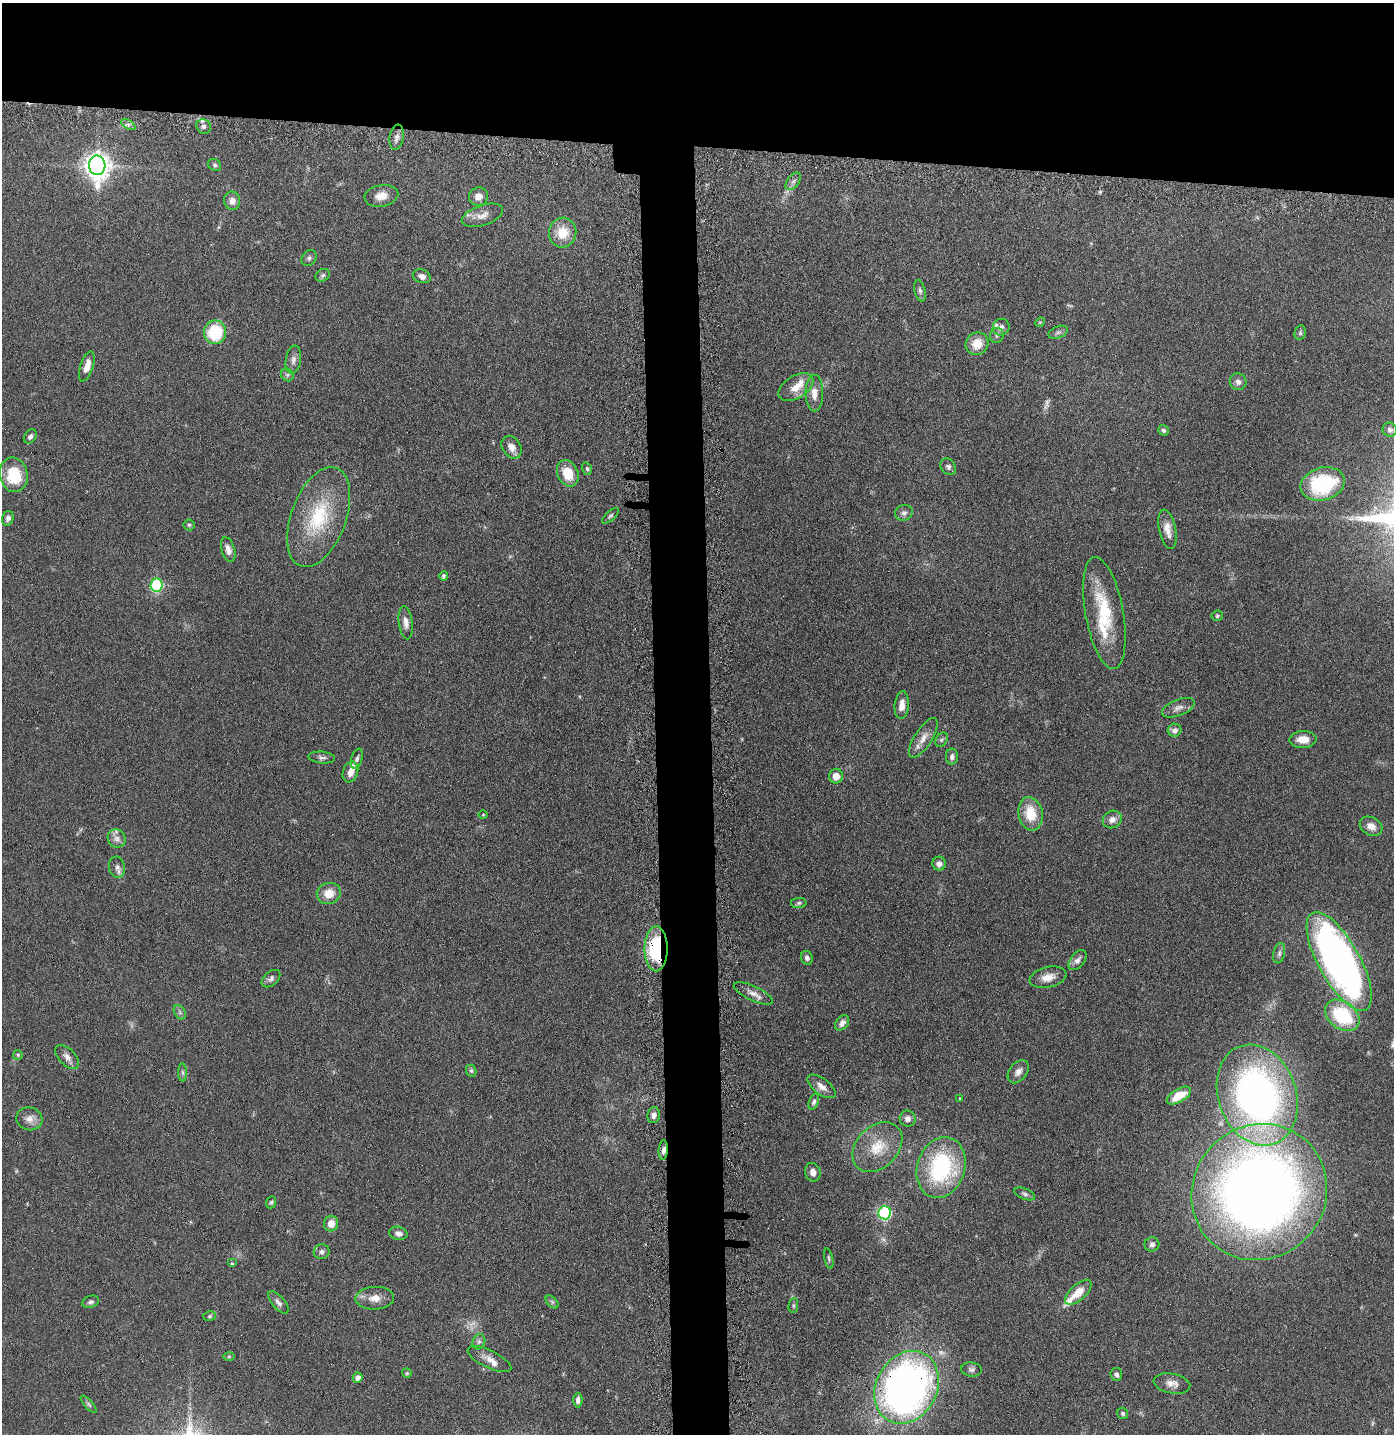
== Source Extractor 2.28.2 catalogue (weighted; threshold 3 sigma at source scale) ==
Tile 2 of 3 x 3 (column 2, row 1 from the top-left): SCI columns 1489-2880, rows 2890-4321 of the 4368 x 4346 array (HDU 1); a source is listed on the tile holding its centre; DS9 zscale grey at full resolution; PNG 1396 x 1436 px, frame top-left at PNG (2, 3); each listed source drawn as its Kron ellipse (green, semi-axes under 4 px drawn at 4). Shown black and unused: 14% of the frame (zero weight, under 5 of 9 exposures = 4% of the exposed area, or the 3 px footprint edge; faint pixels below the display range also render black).
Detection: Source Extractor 2.28.2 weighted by HDU 2 'WHT'; one run over the whole footprint, this tile lists its part. Background 0.102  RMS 0.0043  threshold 0.0175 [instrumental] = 3 sigma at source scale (4.09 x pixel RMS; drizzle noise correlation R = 1.36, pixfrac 0.8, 0.05/0.05 arcsec/px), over >= 5 px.
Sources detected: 135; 3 too faint to see at this stretch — neither listed nor drawn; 6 inside a brighter listed object's ellipse — not listed separately; the other 126 listed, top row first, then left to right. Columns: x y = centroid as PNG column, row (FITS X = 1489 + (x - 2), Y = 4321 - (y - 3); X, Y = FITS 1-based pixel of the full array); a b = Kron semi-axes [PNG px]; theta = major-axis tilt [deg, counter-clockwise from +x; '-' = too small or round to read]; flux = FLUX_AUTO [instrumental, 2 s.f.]
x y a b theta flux
128 125 8 3 -31 0.81
204 126 7 7 - 1.7
397 137 12 7 81 1.8
97 165 10 8 -87 390
215 165 7 5 -32 0.84
793 181 10 6 51 1.4
381 196 17 10 10 4.4
478 197 9 9 - 3.2
232 201 9 8 - 2.7
482 215 21 10 18 3.9
563 232 15 13 75 8.9
309 258 8 7 - 1.2
323 275 7 6 - 0.96
422 276 9 6 -21 1.9
920 291 11 5 -77 1.2
1040 322 5 4 - 0.39
1001 327 8 8 - 1.8
215 332 12 11 - 20
1058 332 10 6 21 1.2
1300 333 7 5 79 0.78
997 335 7 6 - 1.1
977 344 11 11 - 5.9
293 360 14 7 81 2.1
87 366 15 6 71 4.1
287 375 7 6 - 0.76
1238 382 8 8 - 1.7
796 387 19 11 31 5.6
814 393 18 9 -90 4.1
1163 430 5 5 - 0.9
1390 430 7 7 - 1.3
30 436 8 5 54 1.3
512 447 12 9 -58 3.2
948 467 9 7 -52 1.2
587 469 6 4 -71 0.67
568 473 13 10 -66 8.6
14 475 17 13 -78 15
1323 484 22 16 16 34
904 513 9 7 19 1.4
610 516 10 4 42 0.82
319 517 52 27 70 29
8 518 7 5 73 1.4
189 525 5 5 - 0.59
1167 529 20 8 -78 3.9
228 550 13 6 -75 2.4
444 576 5 4 - 0.9
156 585 6 6 - 43
1104 613 57 19 -80 24
1217 616 6 5 - 0.67
406 623 17 7 -82 2.5
902 705 14 7 84 3.4
1178 708 17 8 21 2.5
1175 730 7 6 - 1.8
923 738 23 9 58 4.1
1303 739 13 8 1 4.7
942 740 7 5 54 0.83
322 757 13 6 -5 1.3
952 757 8 6 87 1.4
357 758 10 5 73 1.2
350 772 11 7 72 3.3
836 776 7 7 - 3.5
1031 814 17 12 -79 10
483 815 5 3 - 0.36
1112 819 10 8 30 2.6
1371 826 12 9 -29 2.9
117 838 9 8 - 2.1
939 864 7 7 - 2.1
117 867 11 8 -77 1.8
329 893 12 10 19 6
799 903 8 5 1 0.77
656 949 22 11 -90 33
1279 953 10 5 78 1.3
807 958 7 6 - 1.3
1077 960 11 7 53 2.2
1339 961 55 20 -61 220
1048 977 19 10 13 4.3
271 979 11 7 40 1.4
753 993 21 7 -25 3.1
180 1012 7 5 -59 1
1342 1015 19 13 -37 28
842 1023 8 6 54 2.1
18 1055 5 5 - 0.55
67 1057 15 8 -46 2.3
471 1071 6 5 - 0.75
1018 1072 13 8 52 2.5
183 1073 9 4 -89 0.87
822 1086 16 8 -37 3.1
1257 1095 52 39 -71 180
1179 1096 13 6 30 7.5
960 1098 3 2 - 0.29
814 1102 8 5 69 1
654 1115 8 6 84 2.1
29 1119 13 11 -17 3.1
908 1119 8 8 - 2
877 1147 28 20 45 13
663 1150 10 4 86 1.8
941 1168 31 23 72 48
813 1172 9 7 -72 2.4
1259 1192 70 66 47 410
1025 1194 11 5 -22 1.2
271 1202 6 5 - 0.68
885 1213 6 6 - 59
331 1224 8 7 - 4
398 1233 9 6 -12 1.8
1152 1244 7 7 - 1.3
321 1252 8 7 - 1.3
829 1259 10 4 -78 0.71
232 1263 5 4 - 0.52
1078 1292 16 8 42 6.4
375 1298 19 11 3 4.7
91 1302 9 5 17 1.1
278 1302 14 6 -49 1.7
552 1302 8 4 -45 0.77
793 1306 7 5 84 0.72
210 1316 6 5 - 0.73
479 1342 8 6 69 1.1
229 1356 6 4 -1 0.47
489 1359 24 8 -26 3.6
971 1369 10 7 -8 1.3
407 1373 5 5 - 0.59
1116 1374 6 6 - 1.3
358 1378 5 5 - 2.3
1172 1384 18 10 -11 3.3
907 1387 38 30 61 230
578 1400 7 4 -90 1.5
89 1404 11 4 -48 0.86
1123 1413 6 5 - 0.9
Overlapping masked pixels (flux is a lower limit): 3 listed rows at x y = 656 949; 663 1150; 907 1387
Isophote crosses this tile's border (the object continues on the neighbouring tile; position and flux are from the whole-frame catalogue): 1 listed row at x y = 1259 1192